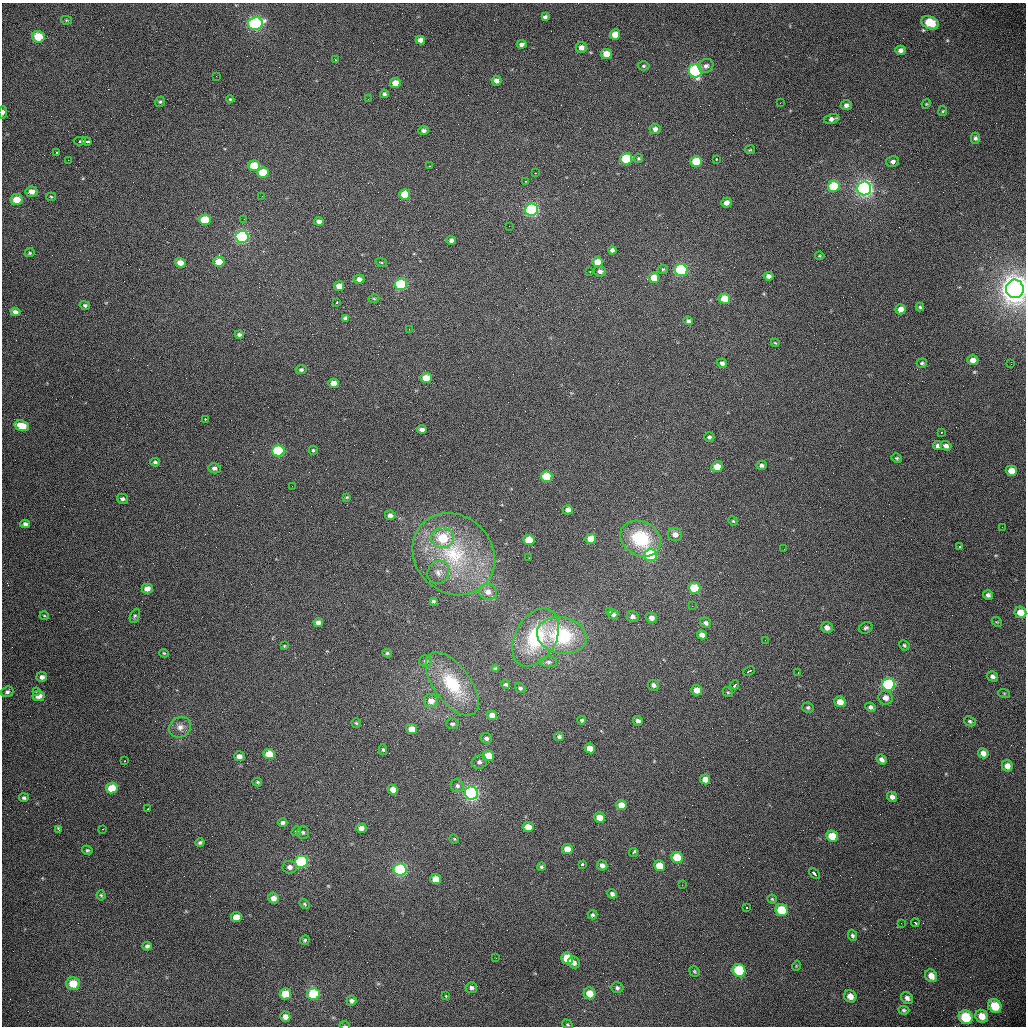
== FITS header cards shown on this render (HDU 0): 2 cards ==
NAXIS1  =                 1024 /fastest changing axis
NAXIS2  =                 1024 /next to fastest changing axis

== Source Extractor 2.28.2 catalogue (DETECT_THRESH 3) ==
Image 1024 x 1024 px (HDU 0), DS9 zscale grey, 1 PNG px = 1 image px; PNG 1028 x 1028 px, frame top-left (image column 1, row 1024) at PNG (2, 3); each listed source drawn as its Kron ellipse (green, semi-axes under 4 px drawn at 4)
Background 462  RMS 15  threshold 45.6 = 3 sigma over >= 5 px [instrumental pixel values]
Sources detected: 275; all 275 listed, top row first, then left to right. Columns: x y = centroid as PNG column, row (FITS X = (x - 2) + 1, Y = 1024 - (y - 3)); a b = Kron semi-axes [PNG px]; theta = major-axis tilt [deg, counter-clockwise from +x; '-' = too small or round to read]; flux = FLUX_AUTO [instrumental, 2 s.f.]
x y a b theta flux
545 17 4 3 - 2.2e+03
66 20 6 4 -12 1.1e+03
255 23 7 6 - 1.8e+05
930 23 9 6 -22 2.5e+04
615 34 5 5 - 1.2e+04
38 37 6 6 - 2.3e+04
420 40 5 4 - 5.6e+03
522 44 5 4 - 3.6e+03
581 47 5 5 - 5.5e+03
900 50 5 4 - 3.6e+03
606 54 5 5 - 1.4e+04
336 60 3 2 - 5.0e+03
644 66 6 4 2 1.4e+03
706 66 8 6 30 4.1e+03
695 71 6 6 - 1.5e+05
216 76 2 2 - 5.3e+02
496 81 5 5 - 5.4e+03
395 83 5 5 - 9.6e+03
384 94 4 4 - 2.2e+03
230 99 4 4 - 1.1e+03
368 99 2 2 - 6.0e+02
160 102 5 4 - 1.6e+03
780 103 3 2 - 7.5e+02
926 104 5 3 - 9.3e+02
846 105 5 5 - 3.8e+03
943 111 5 4 - 1.1e+03
3 112 6 3 85 3.3e+03
832 119 8 5 14 3.9e+03
655 129 5 5 - 4.3e+03
423 130 5 4 - 2.6e+03
975 138 5 4 - 2.3e+03
80 141 6 3 -1 2.1e+04
87 141 5 3 - 1.0e+04
750 150 5 2 - 9.1e+02
57 152 3 3 - 2.6e+03
638 158 5 5 - 1.5e+03
626 159 6 5 - 6.4e+04
716 159 3 2 - 5.4e+03
68 160 2 2 - 3.1e+03
696 161 5 5 - 3.0e+04
893 161 6 5 - 3.5e+03
254 166 6 5 - 2.2e+04
430 166 2 2 - 7.5e+02
263 173 5 5 - 2.7e+04
535 173 3 2 - 8.7e+02
526 181 2 2 - 8.3e+02
834 186 6 5 - 4.5e+04
864 188 7 7 - 3.8e+05
32 192 6 5 - 7.3e+03
405 194 5 5 - 2.3e+04
262 196 2 2 - 1.2e+03
51 197 5 4 - 1.1e+03
17 200 6 5 - 1.5e+04
726 202 5 5 - 5.7e+03
532 210 6 6 - 1.8e+05
244 219 2 2 - 1.3e+03
205 220 6 5 - 2.9e+04
319 221 4 4 - 4.0e+03
509 226 3 2 - 8.1e+02
242 237 6 6 - 1.8e+05
451 240 5 4 - 3.9e+03
612 250 4 4 - 3.3e+03
30 253 5 4 - 1.2e+03
820 256 5 3 - 9.9e+02
219 262 5 5 - 1.7e+04
381 262 6 3 -19 1.1e+03
597 262 5 5 - 1.3e+04
180 263 5 4 - 9.2e+03
663 269 5 4 - 1.2e+03
681 270 6 6 - 1.3e+05
600 271 6 5 - 3.6e+03
590 272 3 2 - 2.3e+03
768 276 5 4 - 4.2e+03
654 278 5 5 - 1.7e+04
359 279 5 4 - 5.0e+03
401 284 6 5 - 8.6e+04
339 286 5 5 - 8.4e+03
1015 289 9 9 - 1.2e+06
374 299 5 3 - 1.1e+03
725 299 5 5 - 2.1e+04
337 302 3 2 - 3.2e+03
85 305 5 4 - 2.0e+03
920 307 4 3 - 1.5e+03
900 309 5 5 - 7.8e+03
15 312 5 4 - 3.7e+03
345 318 4 4 - 2.6e+03
688 321 5 4 - 2.8e+03
409 329 2 2 - 7.8e+02
239 334 4 4 - 2.6e+03
775 343 4 3 - 1.0e+03
973 360 5 5 - 6.8e+03
722 363 5 4 - 3.3e+03
922 363 5 4 - 1.7e+03
1011 364 2 2 - 6.8e+02
301 370 5 4 - 2.2e+03
426 378 5 5 - 1.6e+04
334 383 5 4 - 1.0e+04
205 419 2 2 - 6.6e+03
22 426 7 5 -17 1.9e+04
422 429 5 4 - 4.3e+03
941 432 3 2 - 1.5e+03
709 437 5 5 - 2.3e+03
938 446 4 4 - 3.5e+03
946 446 5 4 - 4.4e+03
313 450 4 4 - 1.6e+03
278 451 6 5 - 8.4e+04
897 458 5 4 - 1.4e+03
155 462 4 4 - 1.9e+03
761 465 5 4 - 2.9e+03
717 467 6 5 - 1.6e+04
214 468 6 5 - 3.8e+03
1011 471 6 5 - 1.4e+04
546 476 6 5 - 3.7e+04
292 486 2 2 - 4.2e+02
347 497 3 3 - 1.1e+03
122 499 5 5 - 3.0e+03
568 510 5 4 - 5.0e+03
390 515 5 5 - 4.6e+03
733 521 5 4 - 1.1e+03
25 524 5 4 - 3.3e+03
1002 527 2 2 - 4.7e+02
675 535 7 6 - 5.8e+03
443 538 11 10 - 3.5e+04
591 539 5 5 - 1.4e+04
641 539 21 17 -28 5.9e+04
529 540 5 5 - 2.2e+04
960 547 3 3 - 2.8e+03
784 549 2 2 - 4.6e+02
454 554 44 38 -45 1.1e+05
651 555 6 6 - 9.2e+04
529 558 2 2 - 4.7e+02
438 572 12 10 55 7.2e+03
694 588 6 5 - 4.0e+04
147 589 5 5 - 7.8e+03
488 592 9 7 -24 7.3e+03
988 595 5 4 - 3.1e+03
433 601 4 3 - 1.7e+03
692 606 2 2 - 4.5e+02
609 611 3 3 - 1.0e+04
1020 612 6 5 - 1.3e+04
613 614 5 5 - 3.6e+03
44 615 4 3 - 8.8e+02
135 616 7 4 69 1.8e+03
633 617 6 5 - 4.8e+03
651 618 5 5 - 5.7e+03
997 622 5 4 - 1.1e+03
318 623 5 4 - 5.1e+03
706 623 6 5 - 3.4e+03
827 627 6 5 - 5.8e+03
866 628 7 5 30 2.2e+03
702 635 5 4 - 6.4e+03
562 636 25 18 -11 8.0e+04
536 638 31 20 61 7.5e+04
765 640 3 2 - 7.7e+02
904 645 5 4 - 1.6e+03
284 646 3 3 - 9.5e+02
164 653 5 4 - 1.2e+03
387 653 5 4 - 1.7e+03
425 661 6 6 - 2.2e+03
548 662 9 5 -1 2.9e+03
495 669 4 4 - 1.4e+03
749 671 6 3 26 1.1e+04
798 673 3 2 - 7.9e+02
992 676 6 4 -33 3.7e+03
42 677 5 5 - 4.2e+03
452 684 37 18 -53 5.6e+04
506 684 4 4 - 2.1e+03
889 684 7 6 - 1.2e+05
653 685 6 5 - 3.6e+03
735 685 4 3 - 8.8e+03
520 688 5 4 - 2.3e+03
697 690 5 5 - 1.1e+04
7 692 6 5 - 2.6e+03
36 692 3 2 - 6.7e+02
728 692 5 4 - 1.3e+03
1004 693 6 4 -18 9.7e+02
38 696 6 5 - 7.6e+03
885 698 7 7 - 6.6e+03
431 701 7 7 - 8.5e+03
840 702 6 5 - 1.2e+04
870 707 5 4 - 2.6e+03
808 708 5 5 - 2.1e+03
492 715 5 5 - 8.4e+03
582 720 4 4 - 1.7e+03
638 721 5 4 - 3.6e+03
970 721 6 4 -29 1.8e+03
356 723 5 4 - 1.3e+03
452 724 6 5 - 2.2e+03
180 727 11 10 - 7.2e+03
412 729 5 5 - 1.3e+04
559 737 5 4 - 2.4e+03
486 738 6 5 - 3.4e+03
590 748 5 5 - 1.1e+04
383 749 5 4 - 1.6e+03
983 753 5 5 - 5.7e+03
269 754 6 5 - 1.6e+04
239 756 5 5 - 5.5e+03
488 756 6 5 - 2.7e+04
881 759 5 4 - 4.0e+03
125 761 3 2 - 1.1e+03
479 762 8 7 - 3.6e+03
1007 766 6 5 - 6.7e+03
705 779 5 5 - 8.1e+03
257 782 5 4 - 1.4e+03
457 786 7 6 - 2.8e+03
112 788 6 5 - 2.4e+04
393 790 5 5 - 1.0e+04
471 793 6 6 - 2.5e+05
892 797 5 4 - 4.3e+03
24 798 5 4 - 2.1e+03
621 805 5 5 - 1.5e+04
148 809 3 2 - 1.5e+03
599 817 5 5 - 1.0e+04
282 823 5 4 - 2.7e+03
528 827 5 5 - 1.1e+04
361 828 5 4 - 5.4e+03
103 829 3 2 - 9.0e+02
59 830 4 2 - 3.2e+03
296 831 5 4 - 1.4e+03
303 832 6 6 - 2.0e+03
832 836 6 5 - 2.1e+04
454 839 5 4 - 1.0e+03
200 842 4 4 - 1.9e+03
567 849 5 5 - 1.1e+04
87 850 5 4 - 1.7e+03
633 853 4 3 - 3.0e+03
677 857 6 5 - 3.0e+04
301 862 6 6 - 9.4e+04
582 864 3 3 - 1.2e+04
602 865 5 5 - 5.0e+03
660 866 6 5 - 2.3e+04
290 867 7 6 - 4.7e+03
541 867 4 4 - 1.7e+03
400 870 6 6 - 1.5e+05
814 874 6 3 -46 1.2e+04
435 879 5 5 - 1.2e+04
682 885 2 2 - 8.6e+02
612 894 5 4 - 2.8e+03
101 895 5 4 - 1.4e+03
273 898 5 5 - 7.0e+03
772 899 4 4 - 1.2e+03
304 904 5 4 - 1.3e+03
747 908 3 3 - 2.8e+03
782 910 6 6 - 4.1e+04
592 915 5 4 - 2.0e+03
236 917 5 5 - 1.1e+04
901 923 3 2 - 1.3e+03
915 923 4 3 - 4.5e+03
852 935 6 4 -68 2.1e+03
305 940 5 4 - 1.6e+03
147 946 4 4 - 2.7e+03
496 958 2 2 - 6.6e+02
567 958 6 5 - 3.9e+04
574 962 6 5 - 4.4e+03
796 966 5 3 - 8.2e+02
739 970 6 6 - 5.6e+04
694 971 5 5 - 1.3e+03
931 976 6 5 - 8.5e+03
73 984 7 6 - 1.8e+04
471 988 6 5 - 2.8e+03
617 988 6 5 - 2.5e+03
590 993 6 5 - 1.6e+04
285 994 6 5 - 2.0e+04
313 994 6 6 - 5.0e+04
446 996 3 2 - 6.0e+03
850 996 6 6 - 7.9e+03
907 998 7 5 -45 3.9e+03
351 1001 5 5 - 3.0e+03
995 1006 7 6 - 2.3e+04
904 1010 5 4 - 1.7e+03
982 1016 7 6 - 1.0e+04
285 1017 5 5 - 5.3e+03
966 1017 7 6 - 3.5e+04
567 1024 6 3 -31 1.2e+03
345 1026 5 3 - 1.0e+03
At the frame edge (FLAGS 8, measured only in part): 3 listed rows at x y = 3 112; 1015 289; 345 1026